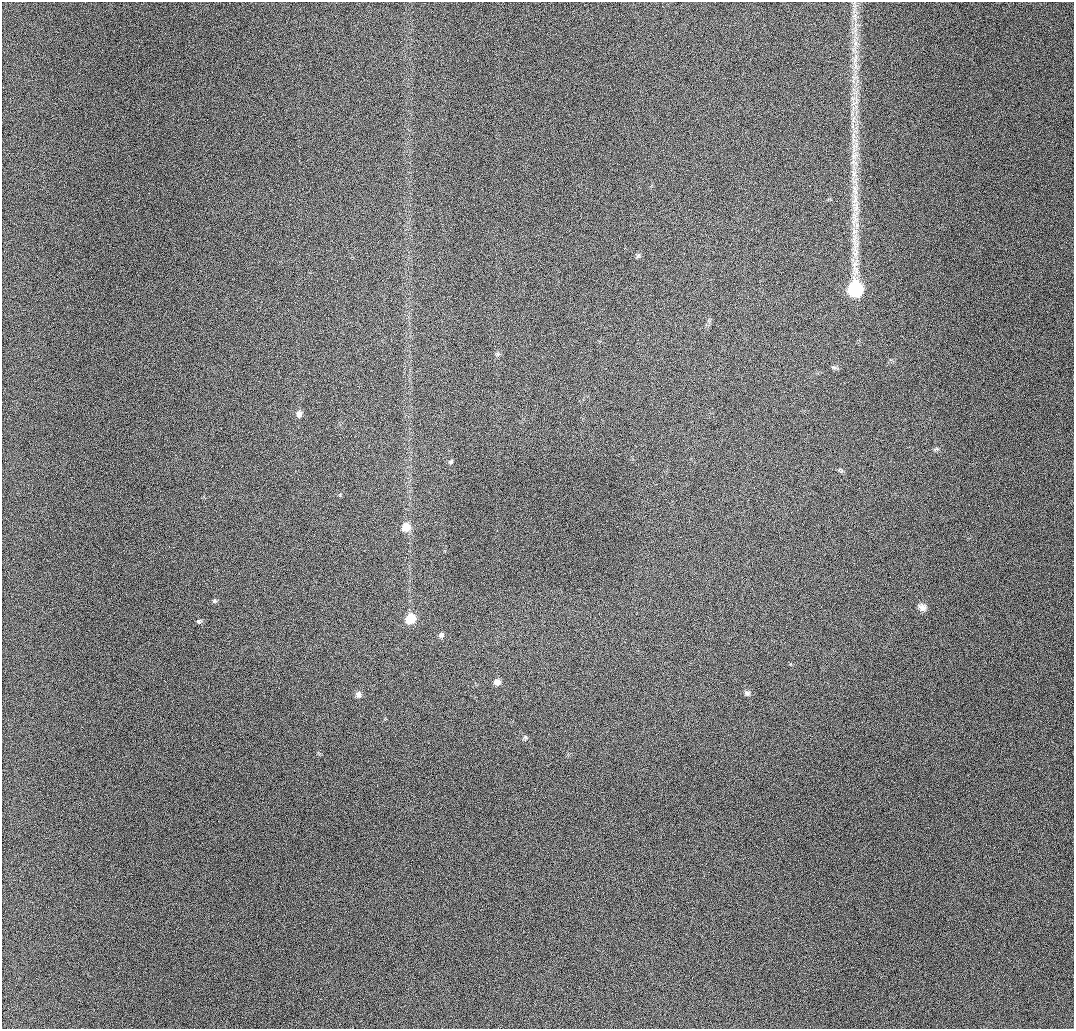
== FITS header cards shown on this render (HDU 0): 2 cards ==
NAXIS1  =                 1072 / length of data axis 1
NAXIS2  =                 1027 / length of data axis 2

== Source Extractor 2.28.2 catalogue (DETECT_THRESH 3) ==
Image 1072 x 1027 px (HDU 0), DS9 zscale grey, 1 PNG px = 1 image px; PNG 1076 x 1031 px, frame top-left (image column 1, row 1027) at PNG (2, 2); no overlay
Background 957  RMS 11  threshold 32.7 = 3 sigma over >= 5 px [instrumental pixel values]
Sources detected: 30; all 30 listed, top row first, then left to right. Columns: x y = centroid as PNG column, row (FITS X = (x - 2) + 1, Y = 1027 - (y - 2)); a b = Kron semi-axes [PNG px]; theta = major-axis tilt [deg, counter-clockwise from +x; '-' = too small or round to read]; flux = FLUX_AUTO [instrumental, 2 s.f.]
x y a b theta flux
854 16 7 4 19 1800
855 42 13 5 -71 4000
855 59 18 6 77 6800
855 102 17 5 53 3700
853 119 14 4 84 4400
853 135 10 4 -81 3100
854 156 13 10 61 6300
854 173 13 8 -61 5100
855 199 19 8 81 9200
854 222 22 8 73 8900
855 231 13 6 36 3900
855 252 16 10 86 7600
638 255 8 5 53 1400
854 264 12 8 39 4800
855 289 11 11 - 59000
498 354 7 6 - 1500
834 367 8 4 -9 1400
299 414 8 6 78 3300
937 449 7 5 -11 1300
451 462 6 5 - 1300
406 527 10 9 - 8400
214 601 7 5 30 1300
922 607 10 8 -26 3900
410 619 10 9 - 14000
199 621 8 4 15 1400
441 635 8 7 - 2200
497 682 8 7 - 3800
747 693 9 6 -39 2100
358 694 8 7 - 3200
525 737 8 5 2 1500